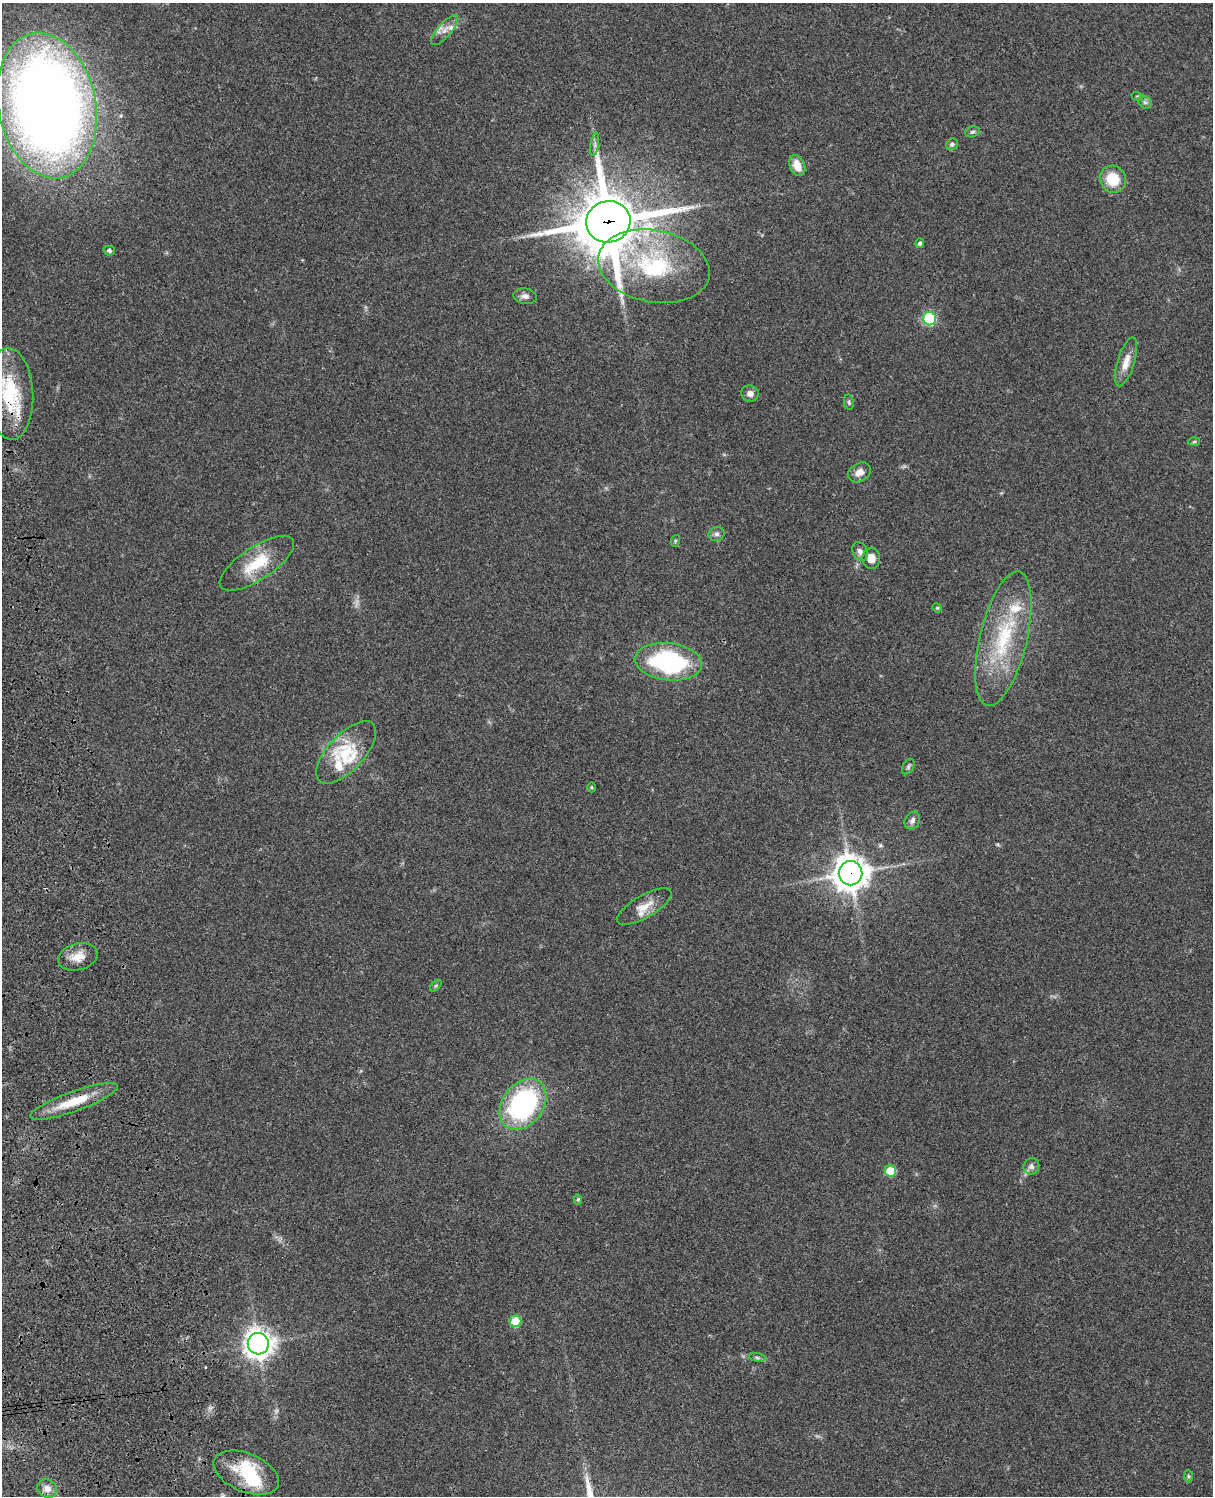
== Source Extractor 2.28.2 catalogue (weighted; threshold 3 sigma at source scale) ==
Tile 7 of 4 x 3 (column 3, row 2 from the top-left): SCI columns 2544-3754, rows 1773-3266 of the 5083 x 4923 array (HDU 1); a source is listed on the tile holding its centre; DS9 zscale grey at full resolution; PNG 1215 x 1498 px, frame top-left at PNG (2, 3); each listed source drawn as its Kron ellipse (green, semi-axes under 4 px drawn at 4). Shown black and unused: <1% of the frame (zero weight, under 3 of 4 exposures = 6% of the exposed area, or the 3 px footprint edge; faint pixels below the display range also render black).
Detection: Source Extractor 2.28.2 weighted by HDU 2 'WHT'; one run over the whole footprint, this tile lists its part. Background 0.0952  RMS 0.0063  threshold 0.0283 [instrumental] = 3 sigma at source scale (4.5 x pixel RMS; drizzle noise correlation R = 1.50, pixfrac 1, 0.05/0.05 arcsec/px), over >= 5 px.
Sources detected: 56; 1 too faint to see at this stretch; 1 inside a brighter object's white glare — neither listed nor drawn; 6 inside a brighter listed object's ellipse — not listed separately; the other 48 listed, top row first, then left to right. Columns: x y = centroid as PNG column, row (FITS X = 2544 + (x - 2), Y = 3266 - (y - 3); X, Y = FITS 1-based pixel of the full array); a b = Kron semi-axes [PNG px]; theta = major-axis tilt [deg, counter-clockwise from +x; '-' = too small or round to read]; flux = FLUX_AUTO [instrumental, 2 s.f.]
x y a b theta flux
445 30 18 7 50 5
1137 96 6 3 -17 0.75
1145 102 7 6 - 1.6
47 106 74 49 -78 960
972 132 7 5 15 1.3
595 144 12 4 82 2.1
952 144 6 5 - 1.4
797 166 11 7 -65 7.5
1113 179 14 13 - 18
608 222 22 20 16 4500
920 243 5 4 - 1.7
109 250 5 5 - 1.5
654 266 56 36 -11 71
525 296 12 7 -8 2.9
930 319 6 6 - 43
1126 362 25 8 73 7.7
10 394 46 23 -87 40
750 394 9 8 - 3.2
849 402 8 5 -81 1.1
1194 442 6 4 3 0.77
859 472 12 9 32 4.9
717 534 8 7 - 1.9
675 541 6 4 72 0.78
860 551 10 7 -62 2.7
871 558 10 8 -88 6.7
257 563 43 16 33 23
937 608 5 4 - 0.71
1003 639 69 23 77 55
668 662 34 18 -6 88
346 752 39 18 47 25
908 767 8 5 60 1.3
591 787 5 3 - 0.68
912 820 9 7 58 2.5
850 873 12 12 - 990
644 907 31 11 30 9.5
78 957 20 13 14 9.2
436 986 7 4 45 0.95
74 1101 46 10 20 20
523 1104 28 20 53 100
1031 1166 8 7 - 2.6
890 1171 6 5 - 21
578 1199 5 4 - 0.79
515 1321 6 6 - 20
258 1344 11 10 - 600
757 1358 8 4 -9 1.2
246 1473 34 19 -23 28
1188 1476 6 4 -88 0.81
47 1489 10 8 -32 4.6
Overlapping masked pixels (flux is a lower limit): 4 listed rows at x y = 608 222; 10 394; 850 873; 74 1101